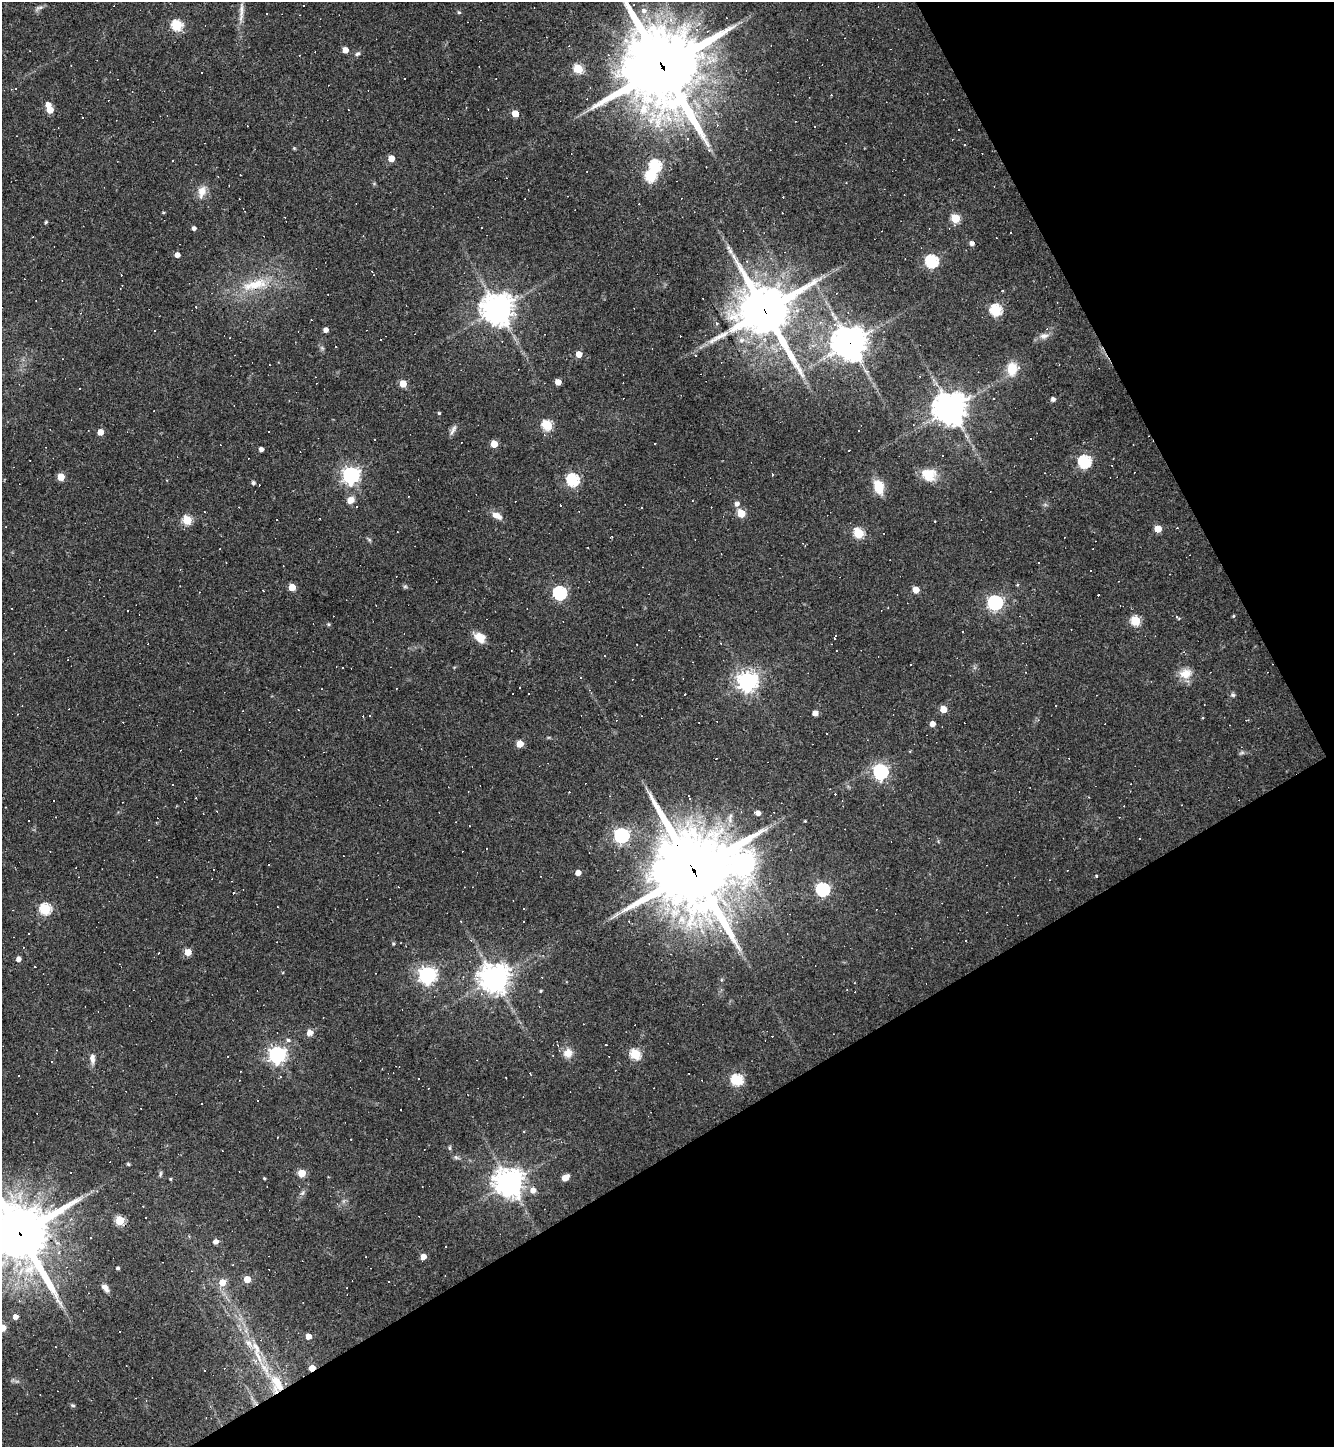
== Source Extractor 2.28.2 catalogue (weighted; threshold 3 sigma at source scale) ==
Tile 12 of 4 x 4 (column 4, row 3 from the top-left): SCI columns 4287-5618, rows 1446-2890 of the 5771 x 5780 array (HDU 1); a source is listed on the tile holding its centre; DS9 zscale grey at full resolution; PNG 1336 x 1449 px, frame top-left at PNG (2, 2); no overlay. Shown black and unused: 29% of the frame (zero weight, under 3 of 4 exposures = <1% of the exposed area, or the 3 px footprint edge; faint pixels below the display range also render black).
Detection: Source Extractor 2.28.2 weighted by HDU 2 'WHT'; one run over the whole footprint, this tile lists its part. Background 0.055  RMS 0.005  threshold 0.0227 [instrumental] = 3 sigma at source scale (4.5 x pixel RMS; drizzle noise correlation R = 1.50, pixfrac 1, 0.05/0.05 arcsec/px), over >= 5 px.
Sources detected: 289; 122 cosmic-ray / hot-pixel residue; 1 long thin detection or spike segment (spike, bleed or trail) — not listed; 3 inside a brighter listed object's ellipse — not listed separately; the other 163 listed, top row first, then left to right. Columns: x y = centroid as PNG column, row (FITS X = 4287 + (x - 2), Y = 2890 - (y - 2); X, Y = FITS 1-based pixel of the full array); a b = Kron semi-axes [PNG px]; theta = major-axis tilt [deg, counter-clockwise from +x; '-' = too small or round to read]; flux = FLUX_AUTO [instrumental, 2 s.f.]
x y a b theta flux
40 7 9 4 2 1.3
644 11 9 8 - 2.8
241 12 35 5 87 4.8
459 12 5 4 - 0.67
267 14 3 2 - 0.85
671 20 6 6 - 2.1
177 25 5 5 - 40
697 29 6 5 - 1.5
345 50 5 4 - 5.2
357 54 7 5 30 1.1
662 66 30 26 -66 4100
578 69 5 5 - 26
16 89 2 2 - 0.35
48 105 5 5 - 3.7
50 110 5 5 - 11
348 110 3 2 - 0.54
515 113 5 4 - 8.2
83 117 3 2 - 0.53
669 119 17 7 -59 6.1
964 145 3 2 - 0.35
294 148 4 4 - 0.51
709 150 6 5 - 0.89
391 158 5 4 - 7.3
655 166 6 6 - 58
650 176 6 5 - 36
202 191 16 10 74 4.7
163 212 4 3 - 0.55
955 218 5 5 - 20
46 222 4 3 - 0.73
194 228 4 4 - 1.5
971 243 5 4 - 2.1
730 251 6 6 - 1.3
177 255 4 4 - 3.2
931 261 6 6 - 69
255 284 41 14 14 19
196 307 2 2 - 0.37
498 309 9 9 - 820
996 310 6 5 - 49
765 311 18 16 -57 2500
81 313 4 3 - 0.44
716 323 3 3 - 1.4
326 330 4 4 - 3
1044 336 12 7 7 2.7
849 343 11 11 - 690
579 354 5 4 - 6.5
695 355 3 3 - 0.48
1012 369 10 9 - 13
920 376 3 2 - 0.32
558 382 5 4 - 5.9
403 384 5 5 - 10
1053 399 5 4 - 1.8
950 409 10 10 - 870
439 413 4 3 - 0.59
547 425 5 5 - 35
453 430 16 5 61 1.7
858 431 3 2 - 0.74
100 432 5 4 - 5.8
374 439 3 2 - 0.53
655 443 2 2 - 0.31
494 444 5 5 - 9.5
261 449 4 4 - 2.1
1084 461 6 6 - 67
772 474 3 3 - 1.2
929 474 18 15 -14 9.4
351 475 6 6 - 200
61 477 5 5 - 11
573 480 6 6 - 66
253 483 4 4 - 1.1
879 487 14 9 -75 11
351 500 8 7 - 3.9
737 504 7 6 - 1.8
356 507 3 2 - 0.95
741 513 5 5 - 14
497 516 13 7 -27 3.6
187 520 5 5 - 27
277 520 2 2 - 0.46
1177 528 2 2 - 0.4
1158 529 5 5 - 9.7
859 533 5 5 - 35
369 539 6 4 -20 0.71
226 562 3 2 - 0.41
1119 581 2 2 - 0.28
405 586 7 4 0 0.8
292 587 5 5 - 10
263 590 3 2 - 0.66
916 590 5 5 - 8.1
560 593 6 6 - 80
1098 595 3 3 - 20
995 602 6 6 - 120
1233 616 4 4 - 0.51
1135 621 5 5 - 28
480 638 13 9 -43 6.4
835 638 4 3 - 1.3
1185 673 17 12 15 6.5
747 681 7 7 - 310
519 687 3 3 - 1.9
529 693 3 3 - 0.97
685 694 3 2 - 0.58
1233 695 7 5 19 0.96
943 709 5 5 - 9.5
815 713 4 4 - 4
369 715 3 3 - 0.83
1248 720 4 3 - 0.51
932 724 4 4 - 4.6
827 733 2 2 - 0.44
520 744 5 5 - 10
880 772 7 6 - 120
1130 784 3 2 - 0.32
690 798 5 3 - 1.9
6 807 3 2 - 0.36
757 813 5 4 - 3.1
805 821 4 3 - 0.41
469 825 3 2 - 0.38
621 835 6 6 - 120
268 864 3 2 - 0.53
743 864 9 8 - 400
693 871 28 24 -60 5100
578 873 4 4 - 4
1097 876 3 3 - 2
823 889 6 6 - 81
45 909 5 5 - 47
471 940 4 4 - 0.66
966 940 3 2 - 0.54
394 943 5 3 - 0.55
188 952 5 5 - 10
18 959 4 4 - 2.9
427 975 7 6 - 200
494 978 9 9 - 570
541 991 4 3 - 0.61
310 1033 7 7 - 2.8
288 1040 5 5 - 0.95
568 1053 12 11 - 4.8
635 1054 5 5 - 36
277 1055 6 6 - 200
92 1058 13 7 -88 2.7
689 1074 3 2 - 0.38
418 1079 3 2 - 0.65
737 1080 6 5 - 48
449 1148 6 4 -89 0.72
456 1157 7 5 -43 1
128 1164 5 4 - 0.58
302 1173 5 5 - 16
264 1178 4 3 - 0.53
565 1178 6 4 39 6.8
171 1179 4 3 - 0.49
509 1183 9 9 - 600
533 1190 6 6 - 3.6
120 1220 5 5 - 24
20 1234 22 20 -51 3100
215 1242 5 5 - 2.4
446 1247 3 3 - 2.8
423 1256 6 5 - 3.3
118 1268 4 3 - 0.8
247 1279 5 5 - 9.2
222 1282 6 6 - 6.6
105 1288 11 6 -47 2.6
15 1317 5 5 - 2.9
2 1328 5 5 - 12
308 1336 5 4 - 4.1
258 1356 26 5 -66 7.1
312 1368 5 4 - 6.9
277 1384 26 14 -71 15
73 1405 6 4 -4 0.79
Overlapping masked pixels (flux is a lower limit): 7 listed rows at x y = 662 66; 765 311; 849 343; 693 871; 20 1234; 312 1368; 277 1384
Isophote crosses this tile's border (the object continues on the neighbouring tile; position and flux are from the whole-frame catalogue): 3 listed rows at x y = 662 66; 20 1234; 2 1328